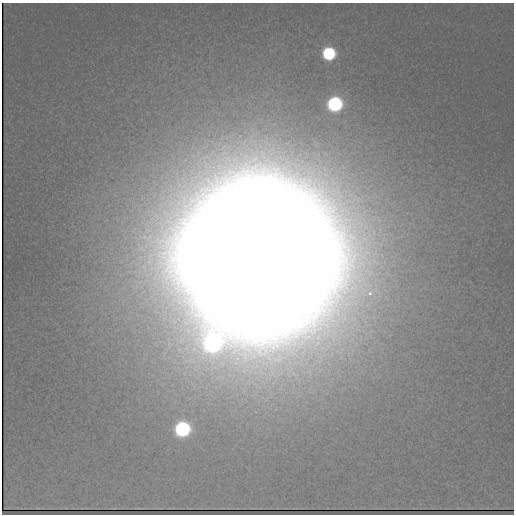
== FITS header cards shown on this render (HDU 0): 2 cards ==
NAXIS1  =                  512
NAXIS2  =                  512

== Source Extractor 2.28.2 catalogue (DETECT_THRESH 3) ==
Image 512 x 512 px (HDU 0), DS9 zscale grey, 1 PNG px = 1 image px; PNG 516 x 516 px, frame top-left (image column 1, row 512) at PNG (2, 3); no overlay
Background 237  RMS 0.81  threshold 2.44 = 3 sigma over >= 5 px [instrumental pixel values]
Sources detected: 5; all 5 listed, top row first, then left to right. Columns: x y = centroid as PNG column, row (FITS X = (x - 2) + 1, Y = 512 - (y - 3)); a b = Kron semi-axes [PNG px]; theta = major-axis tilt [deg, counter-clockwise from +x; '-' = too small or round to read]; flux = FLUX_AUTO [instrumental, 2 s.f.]
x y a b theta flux
328 53 8 8 - 6.5e+03
334 104 9 8 - 1.3e+04
259 258 58 53 65 2.1e+07
182 429 9 8 - 1.4e+04
37 508 4 2 - 4.2e+01